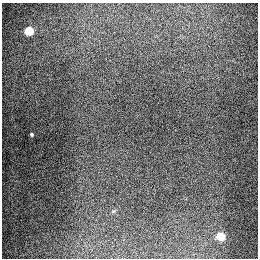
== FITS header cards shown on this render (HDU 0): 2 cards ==
NAXIS1  =                  256
NAXIS2  =                  256

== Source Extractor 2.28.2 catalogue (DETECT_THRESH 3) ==
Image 256 x 256 px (HDU 0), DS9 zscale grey, 1 PNG px = 1 image px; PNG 260 x 260 px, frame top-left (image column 1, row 256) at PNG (2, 3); no overlay
Background 1270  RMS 26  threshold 78.1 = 3 sigma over >= 5 px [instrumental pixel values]
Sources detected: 3; all 3 listed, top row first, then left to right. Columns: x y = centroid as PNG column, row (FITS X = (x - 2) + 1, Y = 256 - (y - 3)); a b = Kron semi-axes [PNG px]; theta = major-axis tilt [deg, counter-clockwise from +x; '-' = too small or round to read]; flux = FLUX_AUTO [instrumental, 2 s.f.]
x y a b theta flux
29 31 5 5 - 89000
32 134 3 3 - 2400
220 236 5 5 - 68000